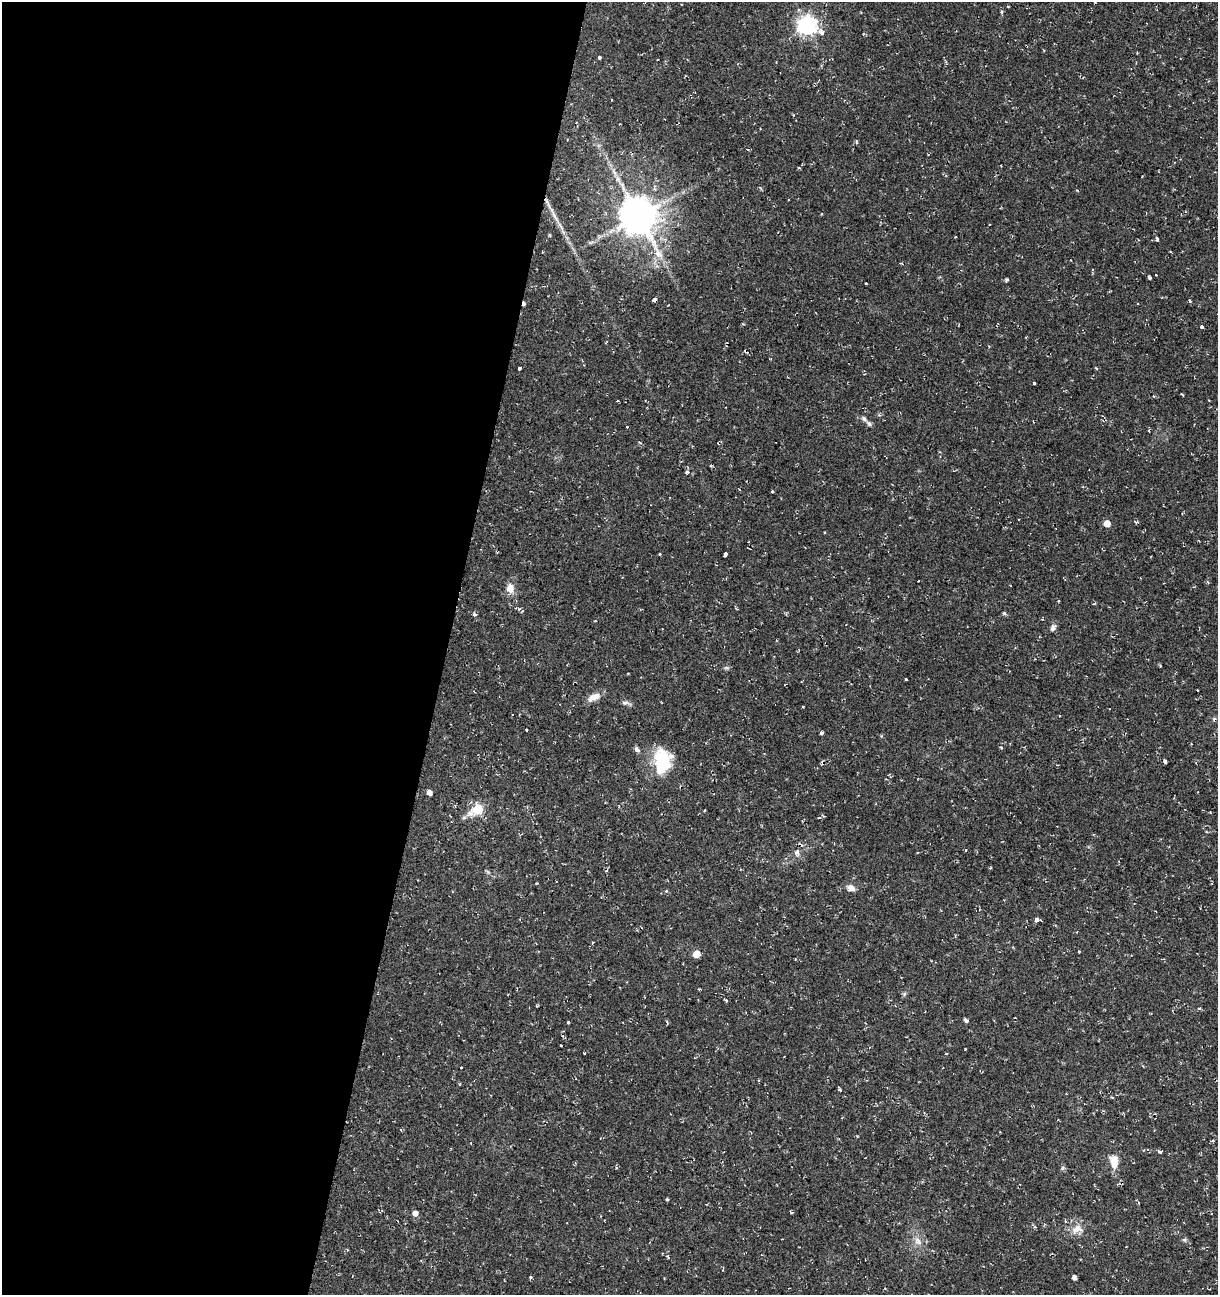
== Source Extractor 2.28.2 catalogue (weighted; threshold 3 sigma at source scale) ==
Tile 5 of 4 x 4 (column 1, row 2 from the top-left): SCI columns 281-1496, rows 2589-3881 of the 5362 x 5188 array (HDU 1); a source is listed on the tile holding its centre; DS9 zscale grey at full resolution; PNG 1220 x 1297 px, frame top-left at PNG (2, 2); no overlay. Shown black and unused: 37% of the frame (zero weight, under 2 of 3 exposures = <1% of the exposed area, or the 3 px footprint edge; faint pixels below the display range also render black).
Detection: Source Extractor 2.28.2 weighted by HDU 2 'WHT'; one run over the whole footprint, this tile lists its part. Background 0.0395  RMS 0.004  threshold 0.0181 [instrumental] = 3 sigma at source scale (4.5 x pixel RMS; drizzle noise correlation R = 1.50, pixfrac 1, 0.0396/0.0396 arcsec/px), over >= 5 px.
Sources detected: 94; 7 cosmic-ray / hot-pixel residue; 1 long thin detection or spike segment (spike, bleed or trail) — not listed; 2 inside a brighter listed object's ellipse — not listed separately; the other 84 listed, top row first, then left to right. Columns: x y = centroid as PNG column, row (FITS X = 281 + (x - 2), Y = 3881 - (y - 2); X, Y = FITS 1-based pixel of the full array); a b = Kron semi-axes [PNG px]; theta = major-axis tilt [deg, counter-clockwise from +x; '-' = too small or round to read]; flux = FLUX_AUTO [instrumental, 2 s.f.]
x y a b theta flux
807 26 7 7 - 180
821 33 8 5 -20 1.4
599 58 3 3 - 1.6
611 100 3 2 - 0.38
856 142 5 3 - 0.48
748 149 3 3 - 0.49
799 167 4 2 - 0.36
555 216 23 4 -58 3.1
638 216 11 10 - 1200
989 225 3 3 - 0.55
550 235 5 3 - 0.47
956 237 2 2 - 0.38
1157 239 3 3 - 3.7
1156 275 3 2 - 0.37
1149 277 4 3 - 1.9
1007 280 4 3 - 0.86
866 283 3 2 - 0.3
655 300 4 4 - 7.4
1189 301 3 3 - 0.76
524 303 4 3 - 1.1
1202 327 3 3 - 2.7
520 368 3 3 - 1.7
1034 383 3 3 - 2.1
1182 394 4 2 - 0.58
1209 401 3 2 - 0.28
879 415 4 4 - 0.54
869 423 8 5 -45 1
640 442 5 4 - 0.58
687 472 4 4 - 0.97
772 491 4 2 - 0.56
1136 522 4 3 - 0.77
1107 523 5 5 - 5.6
825 532 3 2 - 0.57
660 554 4 3 - 0.32
726 554 4 3 - 15
510 588 10 8 -78 3.8
1094 603 3 3 - 0.58
1004 613 5 5 - 0.54
1053 628 10 6 69 1.4
727 668 8 4 0 0.66
905 680 3 3 - 1.2
1197 690 3 2 - 0.36
594 697 16 8 24 3.6
625 703 10 5 5 1.1
513 715 3 3 - 1.2
526 730 3 2 - 0.45
821 733 3 3 - 2.5
637 749 8 6 -52 1.2
662 761 29 17 -86 19
1165 761 4 3 - 0.9
429 792 5 4 - 2.6
478 809 8 5 31 21
797 852 6 6 - 1.7
488 872 7 4 -71 0.62
537 883 4 2 - 0.3
851 888 10 7 -17 2.4
1037 920 5 4 - 1.4
592 943 4 2 - 0.32
696 954 7 6 - 3.4
904 994 6 4 72 0.64
726 1001 4 4 - 0.47
1199 1008 5 3 - 0.47
966 1020 5 3 - 1.9
568 1022 3 3 - 0.7
561 1046 3 2 - 1.3
584 1053 3 2 - 0.32
461 1067 3 2 - 0.4
459 1084 3 3 - 0.4
840 1090 5 3 - 0.68
1112 1097 3 3 - 0.39
1212 1141 5 3 - 0.46
1159 1151 5 4 - 0.68
1114 1162 14 8 -85 5.5
616 1167 4 3 - 0.47
1062 1168 6 4 88 0.69
667 1199 3 3 - 0.45
415 1213 5 5 - 2.5
1065 1221 5 3 - 0.39
1077 1229 16 11 21 4.2
1184 1240 6 5 - 0.7
918 1241 13 7 -60 2.4
668 1256 4 3 - 0.58
530 1277 4 3 - 0.55
1074 1277 4 4 - 1.5
Overlapping masked pixels (flux is a lower limit): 2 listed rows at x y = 655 300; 524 303
Unlisted compact peaks at least as high as the median listed source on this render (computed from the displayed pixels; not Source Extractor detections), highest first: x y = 965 1049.